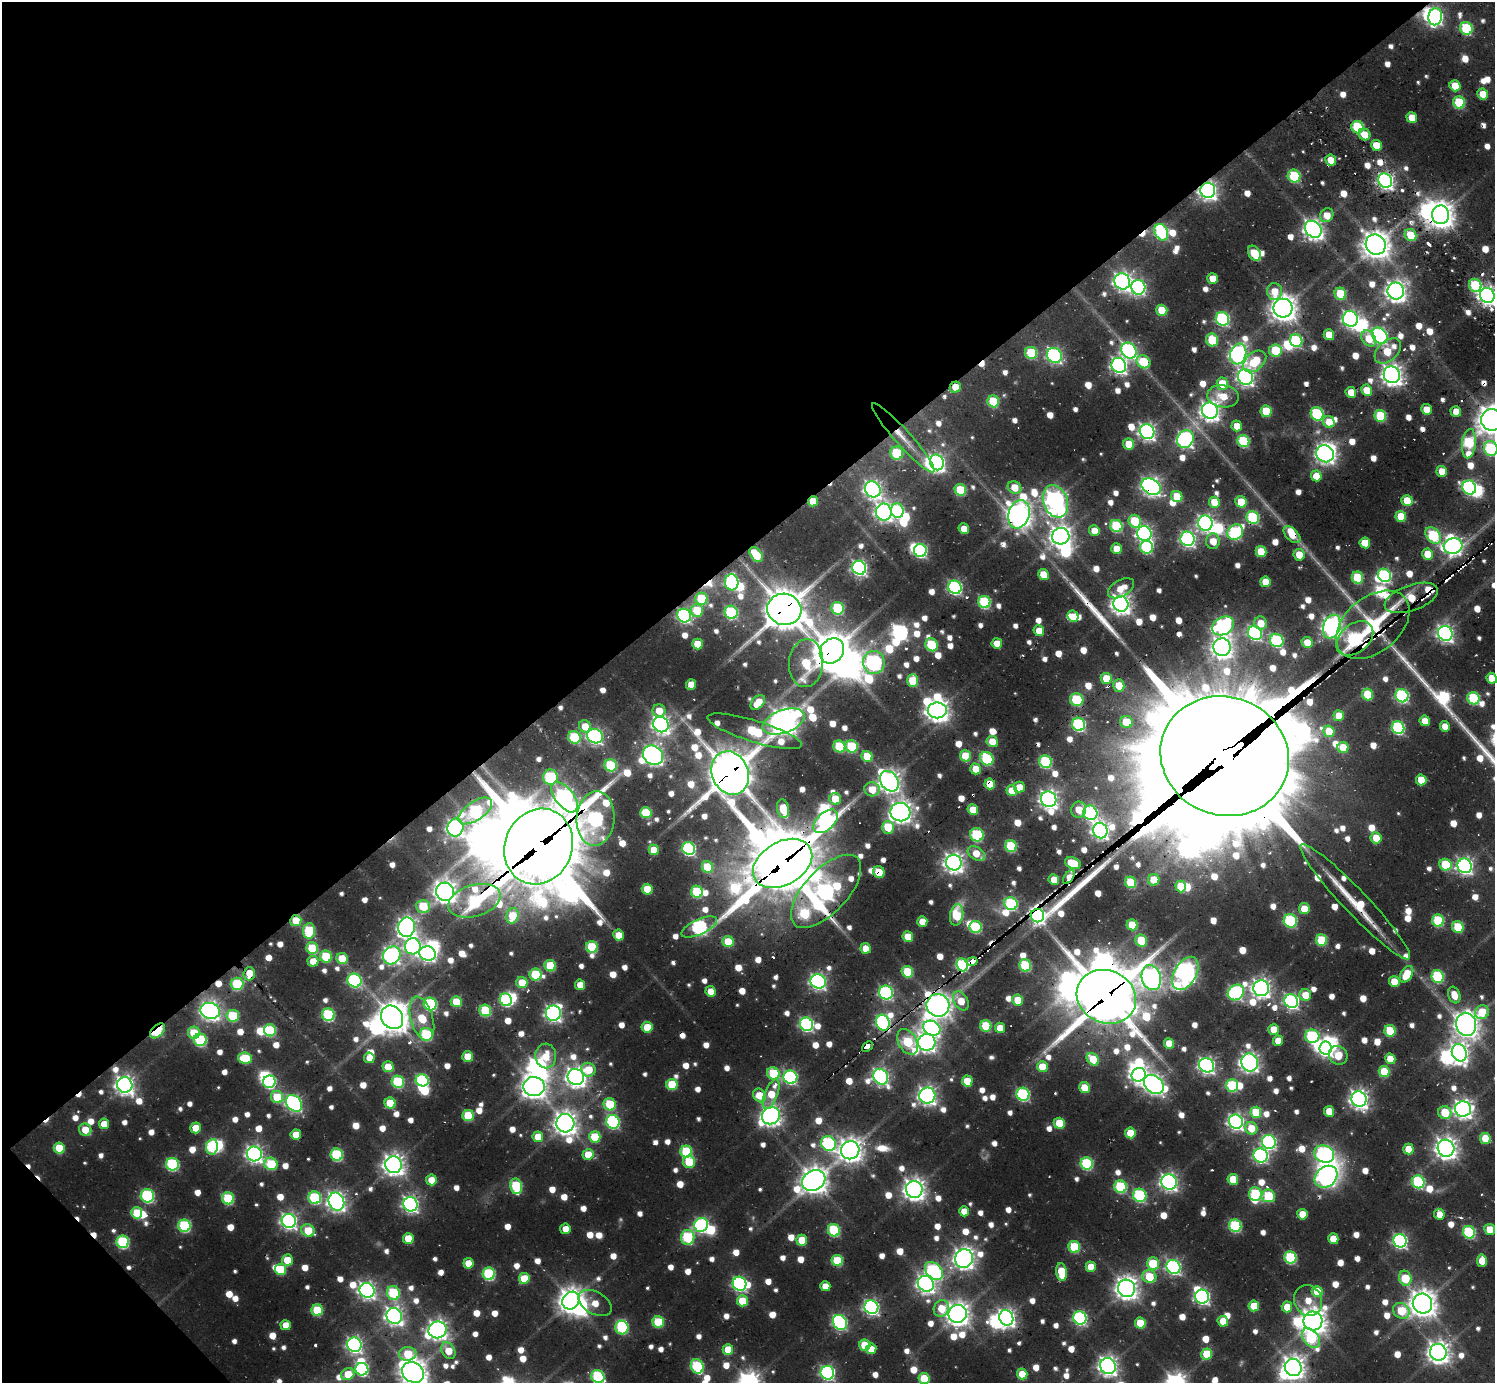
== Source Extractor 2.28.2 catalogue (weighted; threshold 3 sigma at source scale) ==
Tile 5 of 4 x 4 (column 1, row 2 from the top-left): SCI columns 357-1849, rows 3176-4556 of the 6328 x 6302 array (HDU 1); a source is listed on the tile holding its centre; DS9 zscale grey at full resolution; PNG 1497 x 1385 px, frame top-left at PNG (2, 2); each listed source drawn as its Kron ellipse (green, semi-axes under 4 px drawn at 4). Shown black and unused: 41% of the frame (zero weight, under 2 of 3 exposures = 12% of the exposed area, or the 3 px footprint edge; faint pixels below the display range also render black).
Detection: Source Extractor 2.28.2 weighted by HDU 2 'WHT'; one run over the whole footprint, this tile lists its part. Background 0.0801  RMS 0.0094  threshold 0.0424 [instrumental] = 3 sigma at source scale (4.5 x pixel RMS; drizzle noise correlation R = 1.50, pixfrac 1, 0.05/0.05 arcsec/px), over >= 5 px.
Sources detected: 1168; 8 too faint to see at this stretch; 58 inside a brighter object's white glare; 29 cosmic-ray / hot-pixel residue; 4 long thin detections or spike segments (spike, bleed or trail) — neither listed nor drawn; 17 inside a brighter listed object's ellipse — not listed separately; of the other 1052, all 500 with FLUX_AUTO >= 18.9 (the completeness limit of this list) listed and drawn (552 fainter detections not listed), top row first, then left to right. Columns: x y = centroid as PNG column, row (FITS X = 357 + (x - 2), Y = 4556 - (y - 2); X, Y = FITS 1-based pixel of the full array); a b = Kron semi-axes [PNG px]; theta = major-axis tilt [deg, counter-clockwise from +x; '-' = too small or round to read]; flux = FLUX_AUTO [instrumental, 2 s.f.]
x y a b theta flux
1435 17 8 6 80 300
1466 28 6 6 - 110
1455 86 6 5 - 30
1483 94 6 5 - 29
1459 102 6 6 - 81
1412 118 5 5 - 29
1357 127 6 6 - 110
1364 134 6 5 - 19
1376 145 6 5 - 27
1331 160 6 5 - 23
1294 176 6 6 - 110
1385 181 7 6 - 430
1208 190 7 7 - 600
1327 215 7 6 - 21
1441 215 9 8 - 1300
1313 229 9 7 -47 710
1161 232 8 6 -64 150
1410 235 6 5 - 37
1376 245 10 9 - 1500
1254 253 8 5 -57 54
1213 279 5 5 - 26
1122 282 8 7 - 500
1475 285 7 6 - 85
1138 287 7 7 - 300
1274 291 8 7 - 21
1396 291 8 8 - 840
1340 294 6 5 - 57
1487 295 7 7 - 670
1283 308 9 9 - 1400
1162 310 6 5 - 42
1222 319 7 6 - 200
1350 319 8 7 - 360
1329 335 5 5 - 27
1380 336 9 7 -48 320
1369 339 8 6 -57 26
1212 340 6 6 - 53
1296 341 7 6 - 130
1275 350 6 6 - 56
1129 351 8 7 - 290
1388 351 15 10 43 35
1031 353 6 6 - 72
1238 354 10 8 72 490
1054 355 8 7 - 280
1255 361 13 8 40 45
1143 362 7 6 - 60
1119 365 8 7 - 420
1392 375 8 8 - 850
1245 377 8 7 - 460
1222 384 6 6 - 40
955 387 6 5 - 23
1366 390 6 5 - 23
1351 392 5 5 - 21
1223 396 16 11 -9 27
993 401 6 5 - 74
1426 409 5 5 - 20
1210 411 8 7 - 730
1266 411 6 5 - 51
1456 411 5 5 - 21
1317 414 7 6 - 140
1380 416 6 5 - 83
1492 420 10 10 - 1800
1329 422 6 5 - 24
1237 426 5 5 - 21
1147 432 7 7 - 470
903 438 46 8 -48 21
1185 439 9 7 60 390
1243 441 6 5 - 110
1129 444 5 5 - 29
1469 444 15 7 84 100
1491 448 7 6 - 150
897 453 6 6 - 80
1325 454 9 8 - 590
937 462 8 6 -67 410
1442 471 5 5 - 26
1316 476 5 5 - 30
1014 487 7 6 - 27
1151 487 10 7 -30 590
1469 487 7 6 - 240
873 489 8 7 - 510
960 490 6 5 - 63
1177 497 6 5 - 37
813 501 5 5 - 29
1055 501 17 12 -69 680
1407 501 6 5 - 29
1214 502 6 5 - 32
1241 502 6 5 - 39
897 511 7 6 - 140
884 512 8 8 - 510
1019 514 14 10 73 1200
1401 516 5 5 - 39
1253 517 6 6 - 130
1135 521 6 6 - 66
1205 523 7 7 - 430
1116 526 6 6 - 100
964 529 5 5 - 19
1094 531 5 5 - 21
1235 532 8 7 - 180
1144 533 7 7 - 390
1292 535 10 6 -45 21
1433 535 9 6 -52 120
1061 536 9 8 - 900
1188 539 7 7 - 330
1213 541 8 7 - 21
1365 543 5 5 - 31
1453 546 9 8 - 470
1147 547 6 6 - 130
1117 549 5 5 - 24
920 551 6 6 - 190
1261 552 5 5 - 44
1428 554 5 5 - 37
756 555 8 5 -50 46
1299 555 6 5 - 21
859 568 7 6 - 350
1043 574 5 5 - 32
1384 575 7 6 - 200
1357 578 6 5 - 77
732 582 8 6 -87 180
1265 582 5 5 - 25
955 587 7 6 - 250
1121 588 14 8 31 20
1411 598 28 12 19 74
701 599 6 6 - 74
984 602 6 6 - 120
1121 604 8 7 - 770
838 608 6 6 - 110
784 609 17 15 -16 3400
697 610 6 6 - 46
731 612 7 6 - 140
684 616 7 6 - 260
1073 616 6 5 - 24
1261 623 6 6 - 19
1373 625 42 27 40 280
1223 626 11 8 29 280
1332 627 12 8 70 800
1039 631 5 5 - 23
1255 633 7 6 - 250
1445 633 8 7 - 460
1355 638 21 14 39 340
1277 640 7 6 - 160
1307 642 5 5 - 23
997 643 5 5 - 20
697 644 5 5 - 27
931 645 6 6 - 71
1222 647 9 8 - 840
832 651 13 11 51 2600
874 662 11 11 - 340
806 663 24 17 85 83
1106 678 5 5 - 31
1492 678 5 5 - 24
913 681 6 5 - 50
691 684 5 5 - 19
1119 685 6 5 - 30
1368 694 6 5 - 49
1402 696 7 6 - 210
1473 698 6 6 - 100
1077 700 7 6 - 87
758 702 9 5 48 28
937 710 9 8 - 960
659 711 6 6 - 22
1339 716 5 5 - 23
1425 721 5 5 - 21
784 722 22 11 20 1500
1126 722 6 6 - 34
661 724 8 7 - 540
1079 724 7 6 - 190
585 726 6 6 - 23
1445 726 5 5 - 20
1398 728 6 6 - 160
755 731 49 10 -17 110
1329 731 6 5 - 31
595 736 8 7 - 340
574 737 6 6 - 100
992 741 6 5 - 21
839 746 6 6 - 71
852 746 6 6 - 86
1343 747 6 5 - 33
653 755 11 9 -36 670
867 756 6 5 - 41
965 756 5 5 - 46
1225 756 65 59 -22 53000
987 759 7 6 - 110
1045 762 6 6 - 130
611 765 6 6 - 93
976 769 5 5 - 27
730 773 22 18 -68 4000
550 777 7 7 - 120
1421 780 5 5 - 27
889 781 11 8 -52 850
990 784 5 5 - 39
1019 787 5 5 - 21
872 789 8 7 - 25
1012 791 5 5 - 35
564 797 18 9 -52 470
835 799 6 5 - 28
1049 799 8 7 - 600
783 809 9 6 -80 32
973 810 5 5 - 32
1079 810 8 7 - 22
475 811 19 9 34 150
900 812 10 9 - 900
646 813 6 5 - 64
1090 813 7 7 - 260
595 819 27 19 85 320
826 821 14 8 44 300
888 827 6 6 - 40
455 828 9 8 - 430
1100 830 8 7 - 480
977 835 7 6 - 100
1376 838 6 5 - 23
1011 846 6 5 - 90
538 847 39 33 67 11000
689 849 6 6 - 190
654 850 5 5 - 29
976 854 9 6 -31 24
783 863 32 21 31 7600
954 863 8 7 - 770
1073 863 8 5 -22 44
1445 865 6 5 - 66
1465 866 7 7 - 410
707 867 6 5 - 55
879 872 6 5 - 33
1069 877 8 4 55 30
1054 879 5 5 - 22
1154 880 6 5 - 30
1131 882 6 5 - 67
1181 886 6 5 - 38
647 889 5 5 - 30
826 891 46 21 47 640
445 892 9 9 - 980
697 892 6 6 - 81
474 901 27 15 17 190
1355 902 78 12 -46 66
1011 904 7 6 - 140
423 906 7 6 - 54
1304 909 5 5 - 24
957 915 11 6 78 61
512 916 8 6 73 41
1037 916 7 6 - 340
296 921 5 5 - 29
922 921 5 5 - 20
1290 921 7 6 - 130
1438 921 6 6 - 99
1132 925 5 5 - 44
407 927 10 8 80 600
699 927 19 7 24 250
976 927 6 6 - 100
1458 927 6 5 - 55
309 931 8 6 84 82
618 935 5 5 - 21
908 937 5 5 - 37
1322 940 6 5 - 71
1141 941 6 6 - 53
728 942 5 5 - 47
413 946 8 8 - 310
592 947 6 5 - 75
312 948 6 5 - 67
866 948 5 5 - 22
428 953 8 7 - 370
392 955 9 8 - 440
326 957 6 6 - 64
342 958 6 5 - 38
313 961 5 5 - 20
972 961 5 4 - 66
962 965 6 5 - 170
1025 965 6 6 - 91
550 966 5 5 - 58
907 972 6 5 - 59
1185 973 18 11 59 820
249 974 7 5 87 29
1407 974 9 5 60 41
536 975 6 6 - 75
1151 977 13 9 -75 740
1438 977 6 6 - 120
355 980 7 6 - 200
818 981 8 7 - 390
1394 982 5 5 - 25
522 983 6 5 - 32
237 984 6 6 - 91
580 985 5 5 - 19
1261 988 8 8 - 620
711 991 5 5 - 21
1236 992 9 7 40 270
886 993 7 6 - 220
1305 995 6 6 - 24
1454 995 8 6 -70 19
1106 997 30 26 -24 6000
506 1000 6 6 - 140
1018 1000 5 5 - 31
961 1001 10 7 -60 29
1291 1001 7 6 - 300
456 1002 5 5 - 48
430 1004 6 6 - 140
938 1005 11 11 - 1200
485 1010 6 6 - 76
210 1011 10 8 -12 650
1482 1012 7 6 - 40
553 1013 7 7 - 460
328 1015 6 6 - 130
233 1016 6 6 - 72
392 1017 12 10 -56 2000
422 1019 22 11 -74 50
883 1023 8 6 -73 260
806 1024 7 6 - 240
1466 1024 11 10 - 1100
986 1026 6 5 - 64
647 1027 5 5 - 36
932 1028 9 7 -24 330
1000 1028 5 5 - 22
1274 1029 5 5 - 25
270 1030 6 6 - 93
157 1031 9 5 44 74
1390 1031 6 5 - 63
194 1033 6 6 - 40
426 1034 6 6 - 110
1312 1036 7 6 - 140
200 1040 6 6 - 110
1278 1041 5 5 - 20
908 1042 14 9 -61 84
927 1042 9 8 - 680
1169 1043 5 5 - 25
867 1046 6 3 39 100
1326 1048 6 6 - 350
1459 1053 9 7 -66 590
1338 1055 10 8 -47 29
546 1056 12 10 -87 27
468 1057 5 5 - 36
245 1058 7 5 -4 63
369 1058 5 5 - 20
1093 1059 7 5 -44 41
1390 1059 5 5 - 26
1250 1062 9 8 - 630
1207 1065 8 6 -34 420
388 1067 5 5 - 33
1042 1067 5 5 - 35
588 1070 7 7 - 31
1384 1072 6 5 - 47
773 1073 7 6 - 72
1139 1075 7 6 - 550
576 1077 8 8 - 770
790 1077 7 6 - 210
881 1077 8 7 - 360
422 1080 6 6 - 160
967 1081 5 5 - 34
269 1082 6 6 - 150
398 1082 6 6 - 110
672 1084 5 5 - 58
1154 1084 11 8 -39 640
125 1085 8 7 - 660
1232 1085 6 6 - 91
534 1087 11 9 -5 1100
1085 1088 5 5 - 40
771 1094 16 6 69 36
1023 1094 6 6 - 190
759 1095 7 6 - 33
927 1096 8 8 - 590
277 1097 6 6 - 54
1359 1099 8 7 - 630
294 1103 9 7 -48 350
390 1103 5 5 - 49
610 1104 6 6 - 66
1463 1109 8 8 - 640
1329 1111 5 5 - 27
1256 1112 5 5 - 49
1445 1112 6 6 - 43
468 1116 5 5 - 65
771 1116 9 8 - 710
613 1122 7 6 - 190
1236 1122 7 7 - 410
565 1123 9 9 - 1000
1059 1123 5 5 - 35
104 1124 5 5 - 24
195 1128 5 5 - 27
1251 1128 6 6 - 27
85 1130 6 6 - 24
1130 1133 5 5 - 35
296 1134 5 5 - 25
538 1137 5 5 - 30
595 1137 6 5 - 50
1485 1138 5 5 - 35
1269 1142 7 6 - 280
828 1143 8 7 - 200
212 1147 8 6 80 110
59 1148 5 5 - 48
1446 1148 8 8 - 930
1408 1149 5 5 - 26
850 1150 9 9 - 1000
686 1151 6 6 - 93
254 1154 7 7 - 510
1324 1154 10 8 -26 340
337 1155 6 6 - 120
588 1155 5 5 - 28
1261 1155 7 7 - 240
689 1162 6 6 - 51
1087 1163 6 6 - 130
172 1164 6 6 - 150
271 1164 7 6 - 68
394 1165 8 8 - 870
1326 1177 12 10 40 530
1233 1179 5 5 - 33
431 1180 5 5 - 19
814 1181 12 10 30 1300
1169 1182 8 7 - 470
1418 1182 6 6 - 140
516 1186 8 6 -81 99
1120 1187 6 6 - 120
914 1189 8 8 - 890
1255 1194 7 6 - 110
1140 1195 7 6 - 140
147 1196 7 6 - 160
1268 1196 7 6 - 75
228 1198 6 6 - 96
315 1198 6 6 - 120
336 1202 9 7 -68 630
410 1204 7 7 - 420
964 1211 5 5 - 20
137 1213 6 5 - 48
1302 1214 5 5 - 25
1439 1214 5 5 - 20
289 1221 7 7 - 440
701 1225 7 6 - 220
184 1226 6 6 - 120
1235 1226 6 6 - 130
565 1229 5 5 - 20
1490 1229 5 5 - 22
308 1230 7 6 - 32
834 1230 6 6 - 110
1469 1232 6 6 - 130
688 1237 7 6 - 110
408 1238 5 5 - 33
1333 1239 5 5 - 25
802 1240 5 5 - 35
1400 1241 7 6 - 290
123 1242 6 6 - 140
1074 1247 6 5 - 79
1290 1257 6 6 - 120
964 1258 9 8 - 780
287 1260 6 5 - 36
837 1261 5 5 - 70
1482 1261 6 5 - 26
468 1263 5 5 - 28
1153 1264 6 6 - 65
1091 1267 5 5 - 28
1173 1267 7 6 - 300
280 1269 5 5 - 50
934 1271 10 7 -45 180
1061 1272 9 5 -82 45
489 1274 6 6 - 130
1149 1277 7 6 - 41
524 1278 5 5 - 39
1405 1278 7 6 - 43
739 1284 7 6 - 250
926 1284 8 7 - 560
825 1286 5 5 - 20
1126 1288 9 8 - 980
367 1290 7 7 - 500
1317 1292 5 5 - 40
393 1293 7 6 - 110
1202 1297 7 7 - 310
1308 1300 15 13 -66 25
571 1301 9 8 - 1200
742 1301 5 5 - 38
595 1303 18 11 -28 22
1422 1304 10 9 - 1400
1254 1306 5 5 - 37
871 1307 7 6 - 350
1287 1307 5 5 - 24
941 1308 8 7 - 30
317 1310 6 5 - 65
1401 1311 9 7 -40 47
958 1314 9 9 - 1100
394 1316 8 7 - 610
1006 1318 8 7 - 530
1080 1318 7 6 - 220
1223 1321 5 5 - 27
1313 1321 9 9 - 1200
658 1322 6 5 - 63
840 1322 8 6 -53 260
1140 1323 5 5 - 44
286 1325 5 5 - 23
622 1327 7 6 - 120
437 1330 9 8 - 730
1311 1338 11 7 -51 110
354 1345 7 7 - 360
865 1345 5 5 - 45
728 1349 5 5 - 32
871 1349 5 5 - 20
448 1351 9 6 -60 29
1438 1352 8 8 - 940
408 1354 9 6 1 46
1207 1354 5 5 - 46
697 1366 7 6 - 130
1108 1366 8 7 - 680
1293 1367 9 8 - 1000
362 1369 6 6 - 180
413 1372 11 10 - 1500
827 1373 7 6 - 270
348 1374 7 5 27 31
1022 1374 5 5 - 30
598 1377 7 6 - 140
924 1379 5 5 - 46
Overlapping masked pixels (flux is a lower limit): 51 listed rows (the first 20) at x y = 1385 181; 1208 190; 1441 215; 1161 232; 1129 351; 955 387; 1456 411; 1492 420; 903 438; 1469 444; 1151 487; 813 501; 1292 535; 1453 546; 756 555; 732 582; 1411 598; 784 609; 684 616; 1373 625
Isophote crosses this tile's border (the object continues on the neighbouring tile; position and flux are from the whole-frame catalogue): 7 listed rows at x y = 1487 295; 1492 420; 1491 448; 1492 678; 413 1372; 598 1377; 924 1379
Unlisted compact peaks at least as high as the median listed source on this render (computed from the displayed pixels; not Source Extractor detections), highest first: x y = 1442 698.